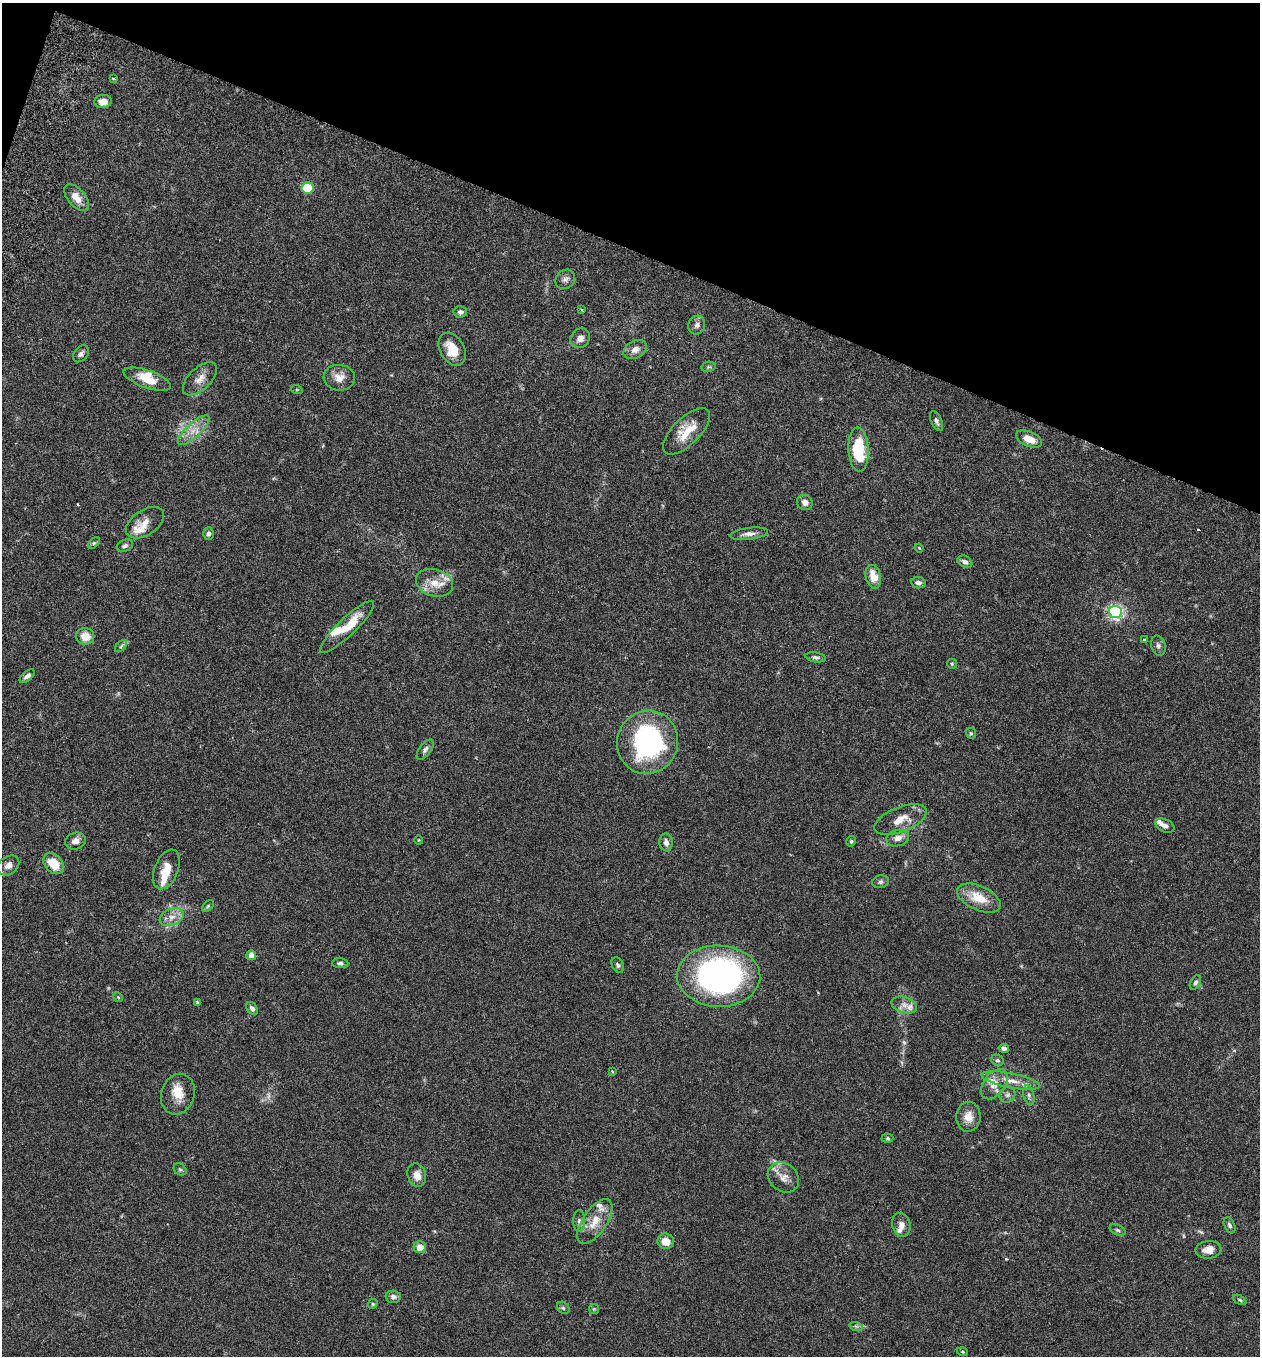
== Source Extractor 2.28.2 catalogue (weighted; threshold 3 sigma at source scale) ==
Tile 2 of 4 x 4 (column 2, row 1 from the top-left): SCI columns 1450-2707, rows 4087-5440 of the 5543 x 5465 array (HDU 1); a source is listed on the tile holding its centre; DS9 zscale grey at full resolution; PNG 1262 x 1358 px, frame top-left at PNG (2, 3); each listed source drawn as its Kron ellipse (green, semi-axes under 4 px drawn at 4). Shown black and unused: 19% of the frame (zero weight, under 3 of 6 exposures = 3% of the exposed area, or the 3 px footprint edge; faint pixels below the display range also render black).
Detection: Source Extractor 2.28.2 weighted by HDU 2 'WHT'; one run over the whole footprint, this tile lists its part. Background 0.0173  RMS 0.0019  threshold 0.00795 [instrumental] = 3 sigma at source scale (4.09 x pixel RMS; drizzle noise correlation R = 1.36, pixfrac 0.8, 0.05/0.05 arcsec/px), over >= 5 px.
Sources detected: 110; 3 too faint to see at this stretch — neither listed nor drawn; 11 inside a brighter listed object's ellipse — not listed separately; the other 96 listed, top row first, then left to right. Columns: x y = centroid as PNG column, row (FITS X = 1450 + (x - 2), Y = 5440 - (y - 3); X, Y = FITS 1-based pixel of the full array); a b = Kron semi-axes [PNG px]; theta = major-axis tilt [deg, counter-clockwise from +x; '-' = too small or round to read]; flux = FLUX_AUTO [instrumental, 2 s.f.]
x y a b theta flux
114 79 3 3 - 0.3
103 101 9 6 6 1.3
308 188 6 5 - 11
76 197 16 8 -49 2.1
565 279 10 9 - 0.74
582 310 3 2 - 0.17
460 312 7 5 4 0.53
697 325 9 8 - 0.72
580 338 10 9 - 1
452 349 18 12 -61 3.3
635 349 12 8 29 1.3
81 354 9 6 48 0.61
708 367 7 5 10 0.32
339 378 15 13 -4 1.9
147 379 25 9 -19 3.3
200 379 21 11 43 1.8
297 390 6 3 -18 0.16
936 421 11 5 -64 0.54
194 430 20 7 43 2
686 431 30 13 45 4.1
1029 439 13 7 -23 2
858 449 22 10 -87 8.2
805 502 8 7 - 0.95
145 523 21 12 33 2.2
208 534 6 5 - 0.46
749 534 19 6 7 1.1
94 543 7 4 44 0.3
125 546 8 5 21 0.52
919 548 4 3 - 0.14
965 562 8 5 -31 0.66
873 577 12 7 -76 2.7
435 583 19 13 -17 2.8
918 583 7 5 -9 0.67
1115 612 6 6 - 46
347 627 36 9 44 4.6
85 636 9 8 - 2.3
1144 639 4 3 - 0.2
121 646 7 4 46 0.33
1158 646 10 7 -74 0.54
816 657 10 5 -9 0.49
952 664 5 5 - 0.22
27 676 9 4 40 0.67
971 733 5 5 - 0.24
647 742 32 30 66 30
425 750 12 5 54 0.57
901 819 28 12 21 2.9
1165 826 10 6 -25 0.77
898 838 11 8 14 1.2
419 840 5 3 - 0.14
75 841 10 8 13 1
851 841 5 4 - 0.27
666 842 9 6 -81 0.84
54 864 12 8 -47 3.9
8 865 12 9 34 1.3
166 869 21 11 68 2.9
881 882 8 6 15 0.51
979 898 23 12 -24 4.1
208 906 7 4 46 0.28
172 917 12 8 22 1.5
251 955 5 4 - 1.7
340 963 8 5 -2 0.47
618 965 8 5 -62 0.42
719 976 42 30 -2 55
1195 983 8 5 62 0.43
118 997 5 4 - 0.17
197 1002 3 3 - 0.22
904 1005 13 8 -17 1.2
252 1008 7 5 -54 0.51
1004 1048 5 4 - 0.55
997 1060 6 5 - 0.34
612 1071 3 2 - 0.16
1011 1081 30 7 -11 2.5
994 1084 17 10 52 2
178 1094 21 16 71 2.9
1007 1095 8 7 - 0.59
1029 1095 10 5 -76 0.53
968 1117 15 12 87 1.9
888 1138 6 4 0 0.26
180 1169 7 5 -41 0.31
417 1175 12 9 -72 1.7
783 1177 17 13 -38 1.9
579 1221 11 6 89 0.6
595 1221 26 12 56 3.2
901 1225 12 9 -75 1.1
1229 1225 8 5 -66 0.51
1118 1230 8 5 -26 0.43
666 1241 8 7 - 1.8
420 1247 6 6 - 1.6
1208 1250 13 8 6 1.7
393 1297 7 6 - 0.64
1240 1300 7 4 -28 0.27
373 1304 5 4 - 0.23
563 1308 7 5 -44 0.36
594 1309 5 5 - 0.26
856 1326 7 4 -18 0.35
962 1352 5 3 - 0.2